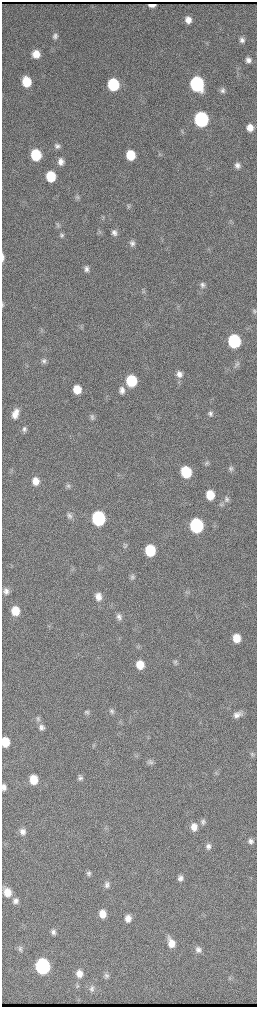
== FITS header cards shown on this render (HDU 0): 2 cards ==
NAXIS1  =                  510 / length of data axis 1
NAXIS2  =                 2010 / length of data axis 2

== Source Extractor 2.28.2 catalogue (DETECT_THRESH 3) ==
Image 510 x 2010 px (HDU 0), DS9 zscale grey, zoomed out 1/2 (1 PNG px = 2 x 2 image px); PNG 259 x 1009 px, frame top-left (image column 2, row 2010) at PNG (2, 2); no overlay
Background 3760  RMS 41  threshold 123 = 3 sigma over >= 5 px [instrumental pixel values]
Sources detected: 101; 2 cannot appear on this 1/2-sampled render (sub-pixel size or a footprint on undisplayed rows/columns) and are not listed; the other 99 listed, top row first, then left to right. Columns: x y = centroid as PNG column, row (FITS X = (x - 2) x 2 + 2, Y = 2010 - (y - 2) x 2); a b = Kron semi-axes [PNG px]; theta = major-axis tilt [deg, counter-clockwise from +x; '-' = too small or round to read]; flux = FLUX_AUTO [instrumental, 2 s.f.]
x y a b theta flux
188 20 7 6 - 6.3e+04
55 36 8 7 - 3.3e+04
242 40 7 6 - 3.5e+04
36 54 7 7 - 1.1e+05
248 60 7 6 - 4.5e+04
26 82 8 7 - 2.5e+05
113 84 8 7 - 6.8e+05
197 84 9 8 - 1.7e+06
222 90 7 6 - 2.9e+04
201 119 9 8 - 1.7e+06
250 128 7 6 - 8.2e+04
57 146 8 7 - 3.2e+04
160 153 4 2 - 7.5e+03
36 155 8 7 - 5.0e+05
130 155 8 7 - 2.2e+05
61 162 8 7 - 5.7e+04
237 165 6 6 - 3.8e+04
51 176 8 7 - 3.3e+05
77 197 6 6 - 1.8e+04
128 206 7 5 -79 1.6e+04
103 219 5 2 - 8.0e+03
58 225 8 4 -81 1.8e+04
99 232 6 6 - 1.7e+04
114 233 7 6 - 4.0e+04
62 235 7 6 - 2.3e+04
132 243 8 7 - 3.4e+04
3 257 7 1 90 3.7e+03
86 269 7 6 - 3.5e+04
202 285 8 7 - 3.1e+04
143 291 6 5 - 1.7e+04
3 304 4 1 - 8.1e+03
254 311 6 5 - 1.5e+04
234 341 8 7 - 1.1e+06
44 361 7 7 - 2.8e+04
237 364 10 6 56 2.7e+04
179 374 9 8 - 5.3e+04
131 381 8 7 - 5.0e+05
77 389 7 6 - 1.5e+05
122 390 9 7 -84 4.8e+04
210 413 7 6 - 2.7e+04
15 414 11 6 72 8.5e+04
92 417 8 6 -89 2.5e+04
24 429 7 6 - 2.8e+04
207 463 6 6 - 2.0e+04
231 468 9 6 -83 2.6e+04
186 472 8 7 - 4.3e+05
35 481 8 7 - 9.3e+04
68 486 7 6 - 2.0e+04
210 495 8 7 - 2.0e+05
226 499 9 7 -79 3.2e+04
221 504 8 6 -86 2.5e+04
69 516 9 7 -61 3.6e+04
98 518 9 7 -83 1.3e+06
196 526 9 7 -84 1.4e+06
125 546 9 4 67 1.6e+04
150 550 8 7 - 4.3e+05
132 576 8 6 -90 2.3e+04
6 591 5 5 - 3.6e+04
188 592 7 3 51 1.1e+04
98 597 10 7 -86 7.0e+04
15 611 8 6 -83 1.5e+05
119 617 8 6 -79 3.6e+04
236 638 8 7 - 1.5e+05
138 647 6 4 8 1.3e+04
175 662 7 5 78 1.9e+04
140 665 8 7 - 1.5e+05
111 711 8 6 -70 2.4e+04
87 712 7 6 - 2.0e+04
237 715 11 6 20 5.6e+04
38 719 8 6 90 2.6e+04
41 727 8 7 - 3.8e+04
5 742 7 6 - 1.3e+05
252 754 7 5 -29 1.9e+04
151 762 10 6 -9 2.8e+04
216 772 5 2 - 7.3e+03
80 778 8 6 -73 2.9e+04
33 779 8 7 - 1.7e+05
203 822 8 7 - 3.2e+04
194 827 9 7 87 7.9e+04
22 831 8 7 - 5.2e+04
251 841 7 7 - 3.6e+04
208 846 7 7 - 3.4e+04
88 873 7 6 - 2.5e+04
180 878 8 7 - 3.7e+04
107 884 9 7 -86 3.8e+04
7 892 8 6 -71 8.5e+04
15 901 9 7 89 4.0e+04
102 914 8 7 - 9.8e+04
128 918 7 6 - 6.5e+04
53 932 7 6 - 3.4e+04
171 943 12 7 -71 1.0e+05
20 948 8 6 -88 2.5e+04
198 950 7 7 - 3.6e+04
43 966 9 8 - 2.1e+06
79 974 9 7 -86 7.2e+04
106 976 8 6 -83 2.8e+04
230 978 6 4 -61 1.5e+04
77 985 8 5 82 1.9e+04
91 989 10 8 71 4.1e+04
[2 sub-pixel or undisplayed-footprint detections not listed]